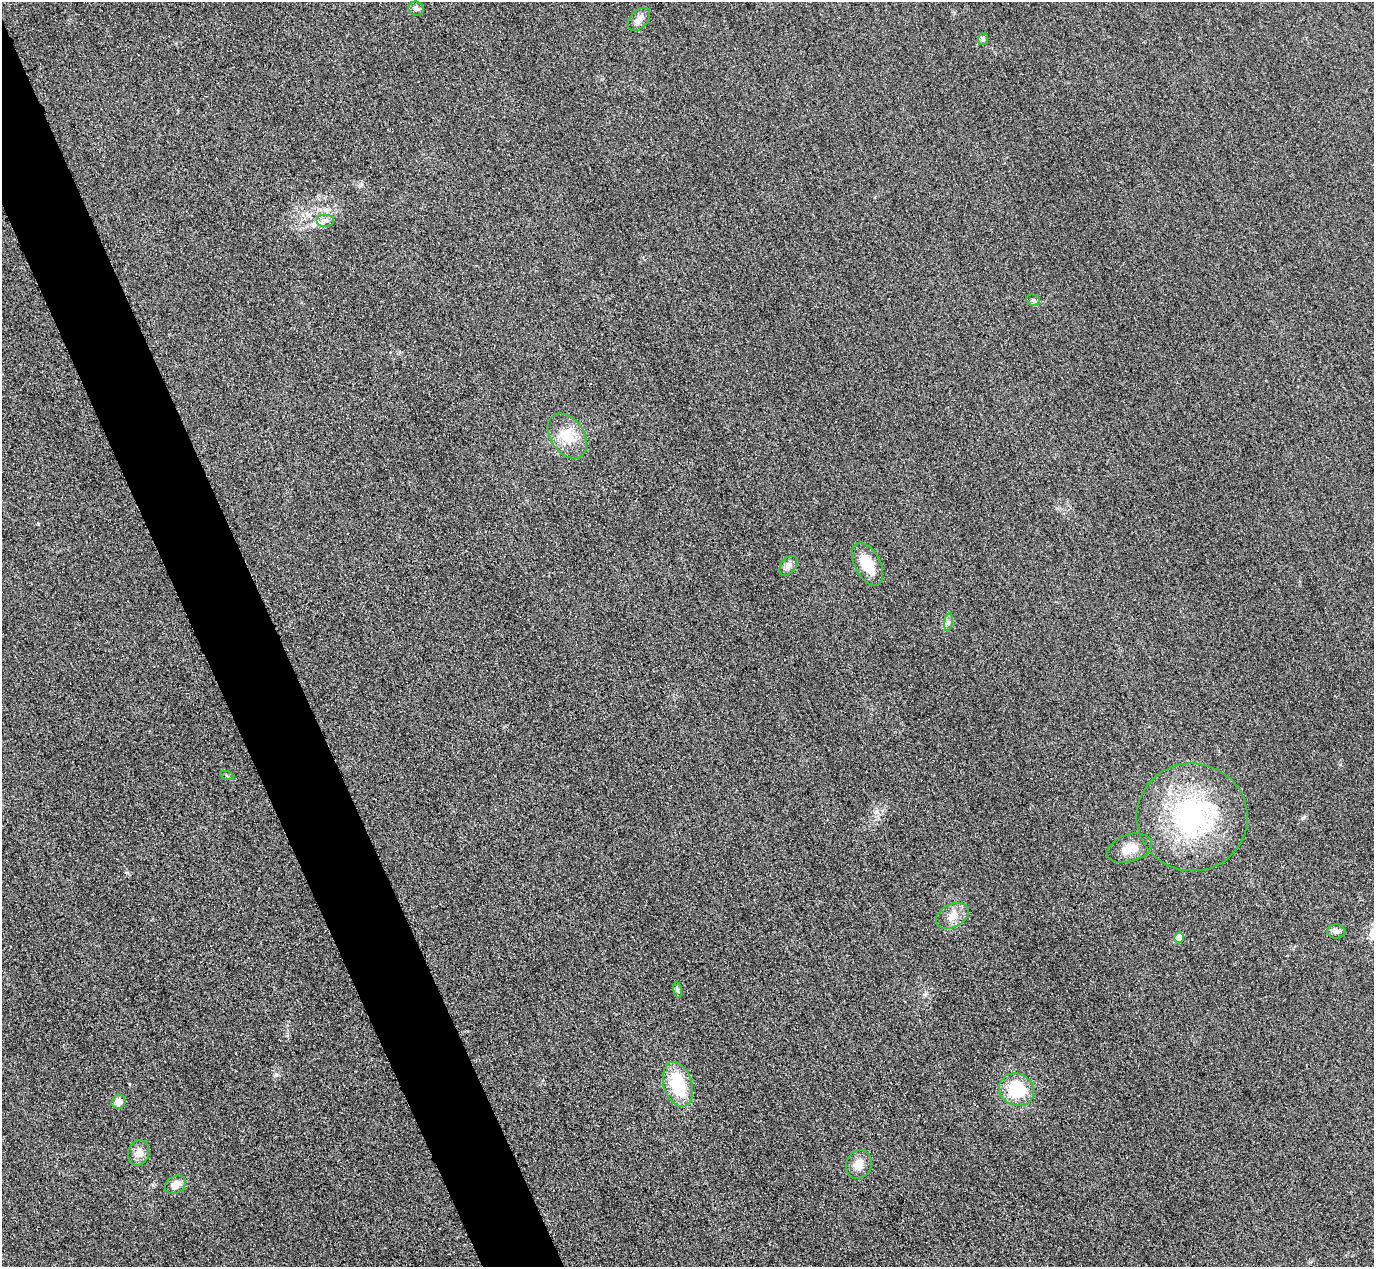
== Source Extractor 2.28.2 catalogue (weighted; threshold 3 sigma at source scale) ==
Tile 11 of 4 x 4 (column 3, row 3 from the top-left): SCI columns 2773-4144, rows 1568-2832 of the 5546 x 5533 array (HDU 1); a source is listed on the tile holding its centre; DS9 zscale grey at full resolution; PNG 1376 x 1269 px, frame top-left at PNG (2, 2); each listed source drawn as its Kron ellipse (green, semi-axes under 4 px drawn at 4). Shown black and unused: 5% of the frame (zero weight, under 3 of 4 exposures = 3% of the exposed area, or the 3 px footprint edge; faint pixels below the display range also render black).
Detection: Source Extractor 2.28.2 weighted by HDU 2 'WHT'; one run over the whole footprint, this tile lists its part. Background 0.148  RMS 0.019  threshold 0.0859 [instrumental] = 3 sigma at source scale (4.5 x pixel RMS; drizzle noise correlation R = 1.50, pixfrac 1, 0.05/0.05 arcsec/px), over >= 5 px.
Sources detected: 22; all 22 listed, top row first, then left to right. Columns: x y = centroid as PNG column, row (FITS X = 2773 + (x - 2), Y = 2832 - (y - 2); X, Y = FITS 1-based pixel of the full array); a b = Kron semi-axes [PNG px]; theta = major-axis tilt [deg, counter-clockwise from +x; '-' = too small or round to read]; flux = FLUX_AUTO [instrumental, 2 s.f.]
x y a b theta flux
416 9 8 7 - 7.5
639 19 13 8 46 11
983 39 6 5 - 4.1
325 220 9 6 0 7.7
1033 300 7 5 -28 3.9
567 436 25 16 -55 47
868 564 23 13 -62 47
788 566 11 7 50 8.1
948 622 9 4 82 4.9
227 776 7 4 -20 2.9
1192 817 55 54 - 320
1129 848 23 13 18 30
952 916 17 11 28 22
1336 931 9 7 1 6.8
1179 938 5 5 - 32
677 990 8 4 -81 3.9
678 1084 23 14 -73 96
1016 1090 18 16 -25 75
118 1102 7 6 - 19
138 1153 13 10 70 17
859 1165 15 12 64 22
175 1185 11 8 29 18
Unlisted compact peaks at least as high as the median listed source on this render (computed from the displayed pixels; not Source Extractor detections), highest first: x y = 276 1075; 38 524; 1302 818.